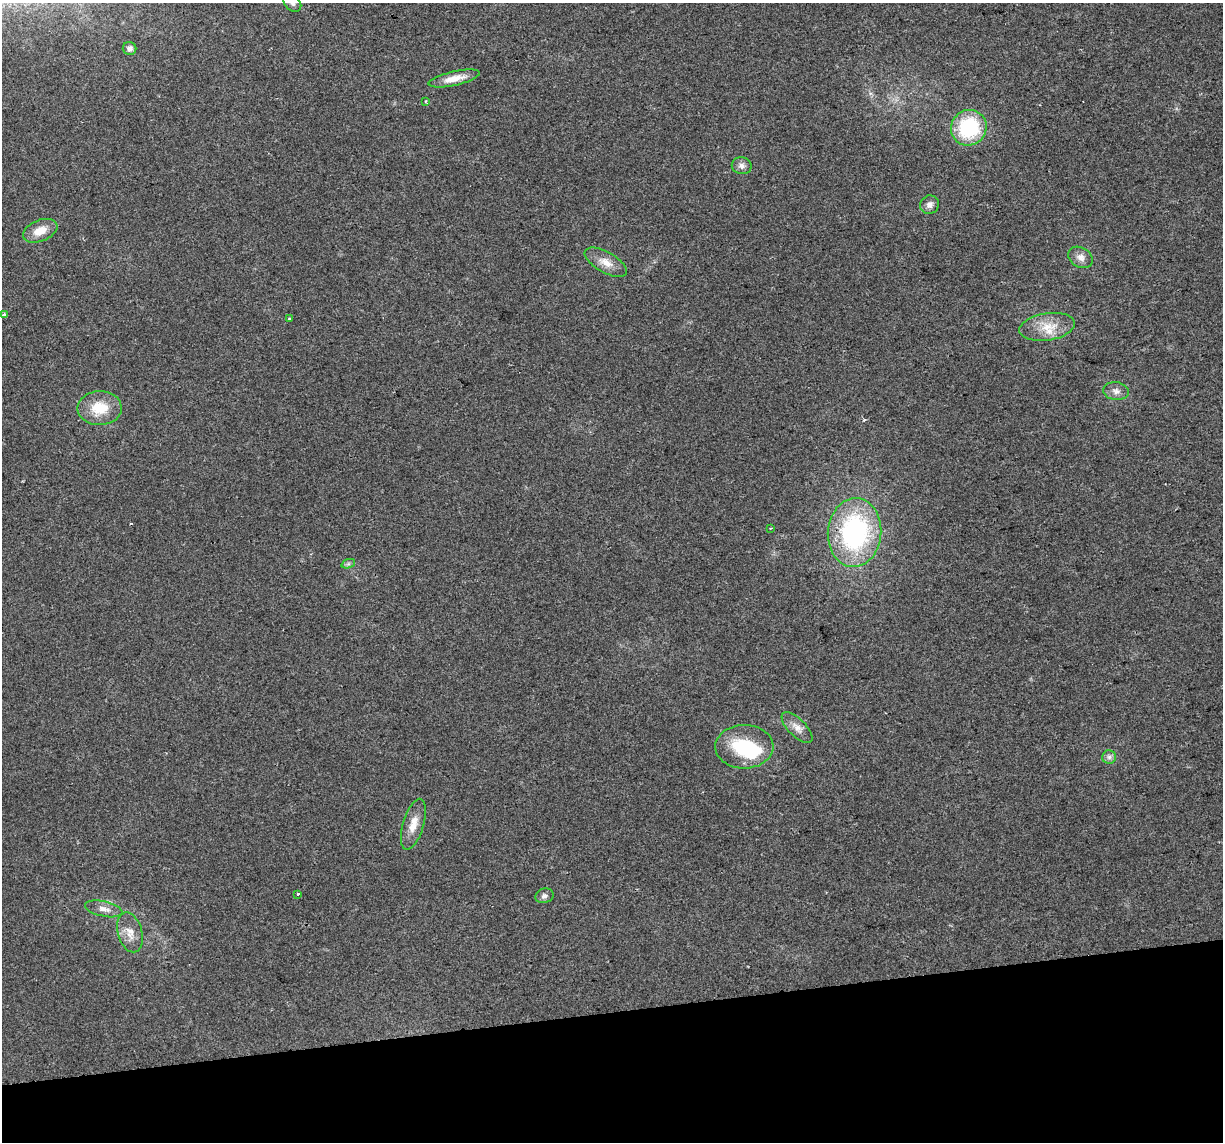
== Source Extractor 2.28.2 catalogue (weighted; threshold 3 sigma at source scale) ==
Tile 14 of 4 x 4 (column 2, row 4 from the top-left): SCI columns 1222-2442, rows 74-1213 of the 4883 x 4659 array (HDU 1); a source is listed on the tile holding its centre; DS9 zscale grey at full resolution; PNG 1225 x 1144 px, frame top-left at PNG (2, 3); each listed source drawn as its Kron ellipse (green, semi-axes under 4 px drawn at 4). Shown black and unused: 11% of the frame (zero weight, under 2 of 3 exposures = <1% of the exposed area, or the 3 px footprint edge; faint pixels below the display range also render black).
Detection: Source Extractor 2.28.2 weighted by HDU 2 'WHT'; one run over the whole footprint, this tile lists its part. Background 0.0499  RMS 0.0068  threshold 0.0307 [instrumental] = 3 sigma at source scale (4.5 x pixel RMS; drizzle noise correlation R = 1.50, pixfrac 1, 0.0396/0.0396 arcsec/px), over >= 5 px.
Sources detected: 27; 1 inside a brighter object's white glare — neither listed nor drawn; the other 26 listed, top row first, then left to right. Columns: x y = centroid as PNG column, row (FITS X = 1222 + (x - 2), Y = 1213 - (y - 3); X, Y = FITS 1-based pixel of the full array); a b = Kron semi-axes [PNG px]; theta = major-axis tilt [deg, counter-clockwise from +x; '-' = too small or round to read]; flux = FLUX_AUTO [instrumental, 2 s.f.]
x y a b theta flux
292 3 10 7 -44 2.9
130 48 7 6 - 2.6
454 78 26 7 13 9.3
425 101 3 2 - 0.63
969 128 18 17 - 51
742 166 10 8 -11 3.3
929 205 9 9 - 3.3
40 231 18 10 22 9.9
1081 257 13 10 -30 4.7
606 262 23 10 -30 8.5
4 315 3 3 - 2.5
289 319 3 3 - 0.84
1047 327 28 13 8 15
1116 391 13 9 -7 3.9
100 408 22 17 1 20
770 528 3 2 - 0.92
855 532 34 27 85 120
348 564 7 4 18 1.4
797 728 20 8 -45 6
744 747 29 22 1 40
1109 757 7 7 - 2.3
413 824 26 10 73 9.3
298 894 3 2 - 1.6
544 896 9 7 18 2.4
104 909 19 7 -12 5.4
130 932 20 12 -74 8.8
Isophote crosses this tile's border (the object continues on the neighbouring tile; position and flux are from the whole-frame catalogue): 1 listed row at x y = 292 3